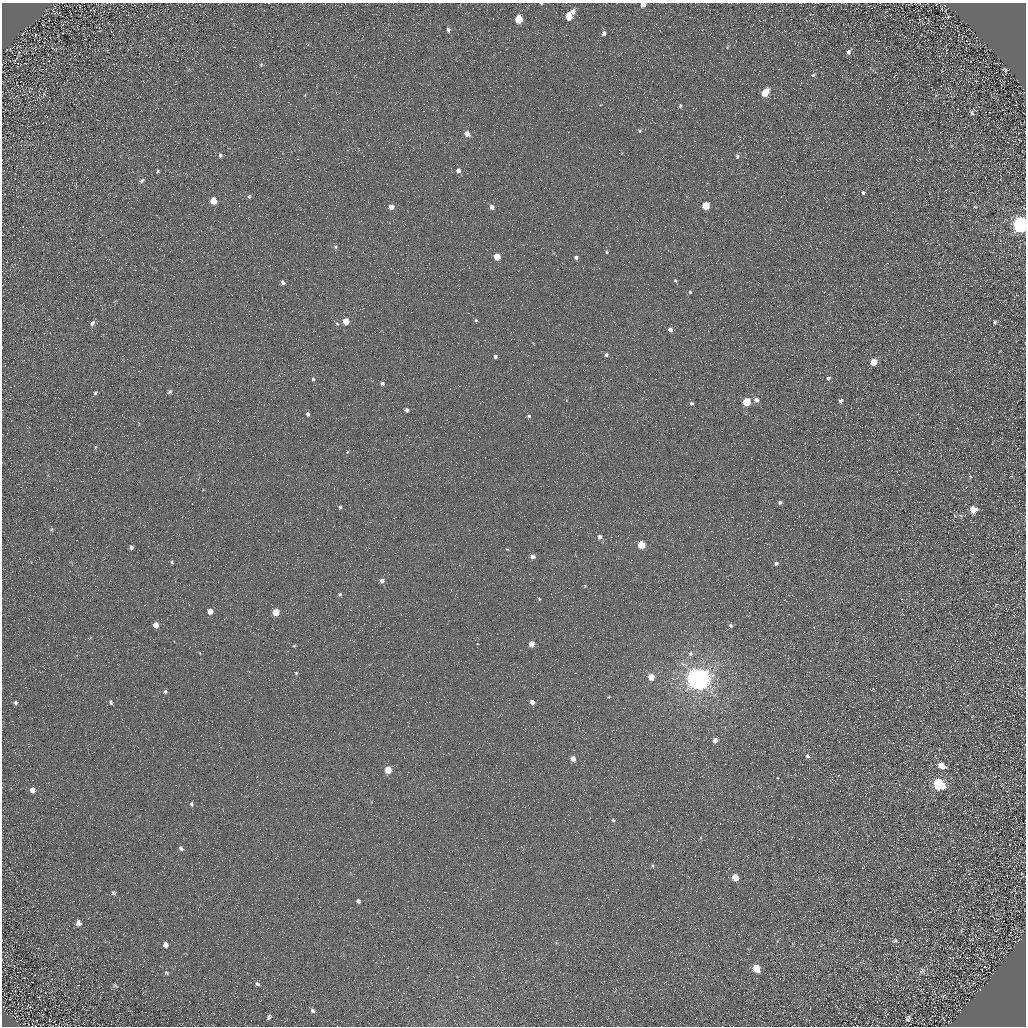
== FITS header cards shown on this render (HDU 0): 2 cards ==
NAXIS1  =                 1024 / Required FITS header
NAXIS2  =                 1024 / Required FITS header

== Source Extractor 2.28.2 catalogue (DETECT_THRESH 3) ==
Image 1024 x 1024 px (HDU 0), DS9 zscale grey, 1 PNG px = 1 image px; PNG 1028 x 1028 px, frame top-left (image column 1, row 1024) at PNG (2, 3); no overlay
Background 4.97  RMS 8.6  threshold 25.8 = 3 sigma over >= 5 px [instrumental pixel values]
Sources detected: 130; all 130 listed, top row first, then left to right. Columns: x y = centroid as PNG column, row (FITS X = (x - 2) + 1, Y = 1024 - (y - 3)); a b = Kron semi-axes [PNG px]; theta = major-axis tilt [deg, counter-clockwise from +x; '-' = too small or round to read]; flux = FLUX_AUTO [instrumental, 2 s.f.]
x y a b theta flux
541 3 3 2 - 610
643 5 4 4 - 3600
53 10 4 3 - 390
573 11 5 5 - 2900
569 16 6 5 - 13000
948 17 5 2 - 560
519 19 6 5 - 19000
448 30 5 4 - 1900
604 33 4 4 - 1800
35 35 3 2 - 330
308 44 5 3 - 600
848 52 6 5 - 2000
16 58 7 2 54 570
261 65 5 4 - 730
1005 70 5 4 - 1000
813 75 6 5 - 1100
765 93 6 5 - 15000
44 94 5 3 - 440
936 95 5 5 - 630
680 106 4 3 - 930
972 113 7 5 -62 1400
640 131 4 4 - 640
467 134 5 4 - 5200
220 155 6 4 -90 1300
737 156 6 4 -73 1100
280 163 2 2 - 260
458 170 5 5 - 2800
158 171 4 4 - 710
142 180 7 4 30 1400
863 192 5 5 - 1100
249 196 5 4 - 970
213 201 5 5 - 12000
706 206 5 5 - 16000
391 207 4 4 - 4300
492 207 5 4 - 2800
975 207 6 4 -27 650
1021 224 7 7 - 340000
335 247 6 5 - 1000
607 252 4 4 - 740
497 257 5 4 - 11000
576 257 4 3 - 1600
810 278 2 2 - 270
675 280 4 3 - 980
283 282 5 5 - 1700
690 292 4 4 - 730
476 320 5 4 - 840
346 321 5 4 - 7600
995 322 5 3 - 930
92 323 6 5 - 2200
337 324 5 5 - 900
670 330 4 4 - 3100
606 354 4 4 - 1200
495 356 4 3 - 1400
873 362 5 5 - 11000
260 363 2 2 - 350
828 378 5 4 - 1500
313 379 5 4 - 950
382 383 5 5 - 1400
170 392 5 5 - 1200
95 393 5 4 - 910
756 400 6 5 - 3000
841 401 4 4 - 2000
746 402 5 5 - 22000
692 403 4 4 - 1200
407 410 4 4 - 1600
308 414 4 4 - 1400
529 416 4 3 - 920
347 452 5 3 - 450
751 459 2 2 - 280
780 502 4 4 - 1600
340 507 4 4 - 890
973 509 6 5 - 7800
51 529 6 5 - 970
600 537 5 5 - 2200
641 545 5 5 - 18000
131 547 4 4 - 1400
507 549 5 3 - 590
532 556 5 5 - 2800
172 562 5 3 - 780
776 563 5 4 - 1600
382 581 5 5 - 2500
585 586 4 4 - 570
340 594 6 5 - 980
539 599 4 3 - 590
210 611 4 4 - 5000
276 612 5 4 - 14000
156 625 5 4 - 6800
730 625 5 5 - 1300
531 644 5 4 - 5300
294 646 4 4 - 590
690 654 7 6 - 1700
77 655 4 4 - 780
296 673 3 3 - 830
651 677 5 4 - 11000
698 679 7 7 - 830000
165 691 5 4 - 1200
609 697 3 3 - 480
111 702 6 4 -69 1200
532 702 5 4 - 3600
15 703 6 5 - 1300
715 740 5 4 - 3700
807 756 5 5 - 1300
573 759 5 4 - 4400
941 765 8 6 -26 8600
388 770 5 4 - 13000
938 784 7 6 - 71000
32 790 7 6 - 3400
191 804 6 4 -81 1000
613 820 4 3 - 860
181 848 6 4 -55 1800
652 866 5 4 - 770
1017 875 2 2 - 300
735 877 5 5 - 7200
113 893 6 5 - 1200
358 901 4 4 - 1900
771 913 2 2 - 360
78 923 8 6 -69 2800
961 930 6 3 71 670
895 941 8 5 20 1100
165 945 6 5 - 2800
756 968 7 5 -52 12000
922 971 9 7 40 1900
166 973 7 6 - 1100
257 984 6 4 -35 1200
115 986 9 5 -41 1100
943 996 9 3 34 880
312 1010 6 5 - 1600
885 1015 4 2 - 410
269 1017 6 6 - 1600
908 1018 7 5 66 1400
At the frame edge (FLAGS 8, measured only in part): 3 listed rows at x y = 541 3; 643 5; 1021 224